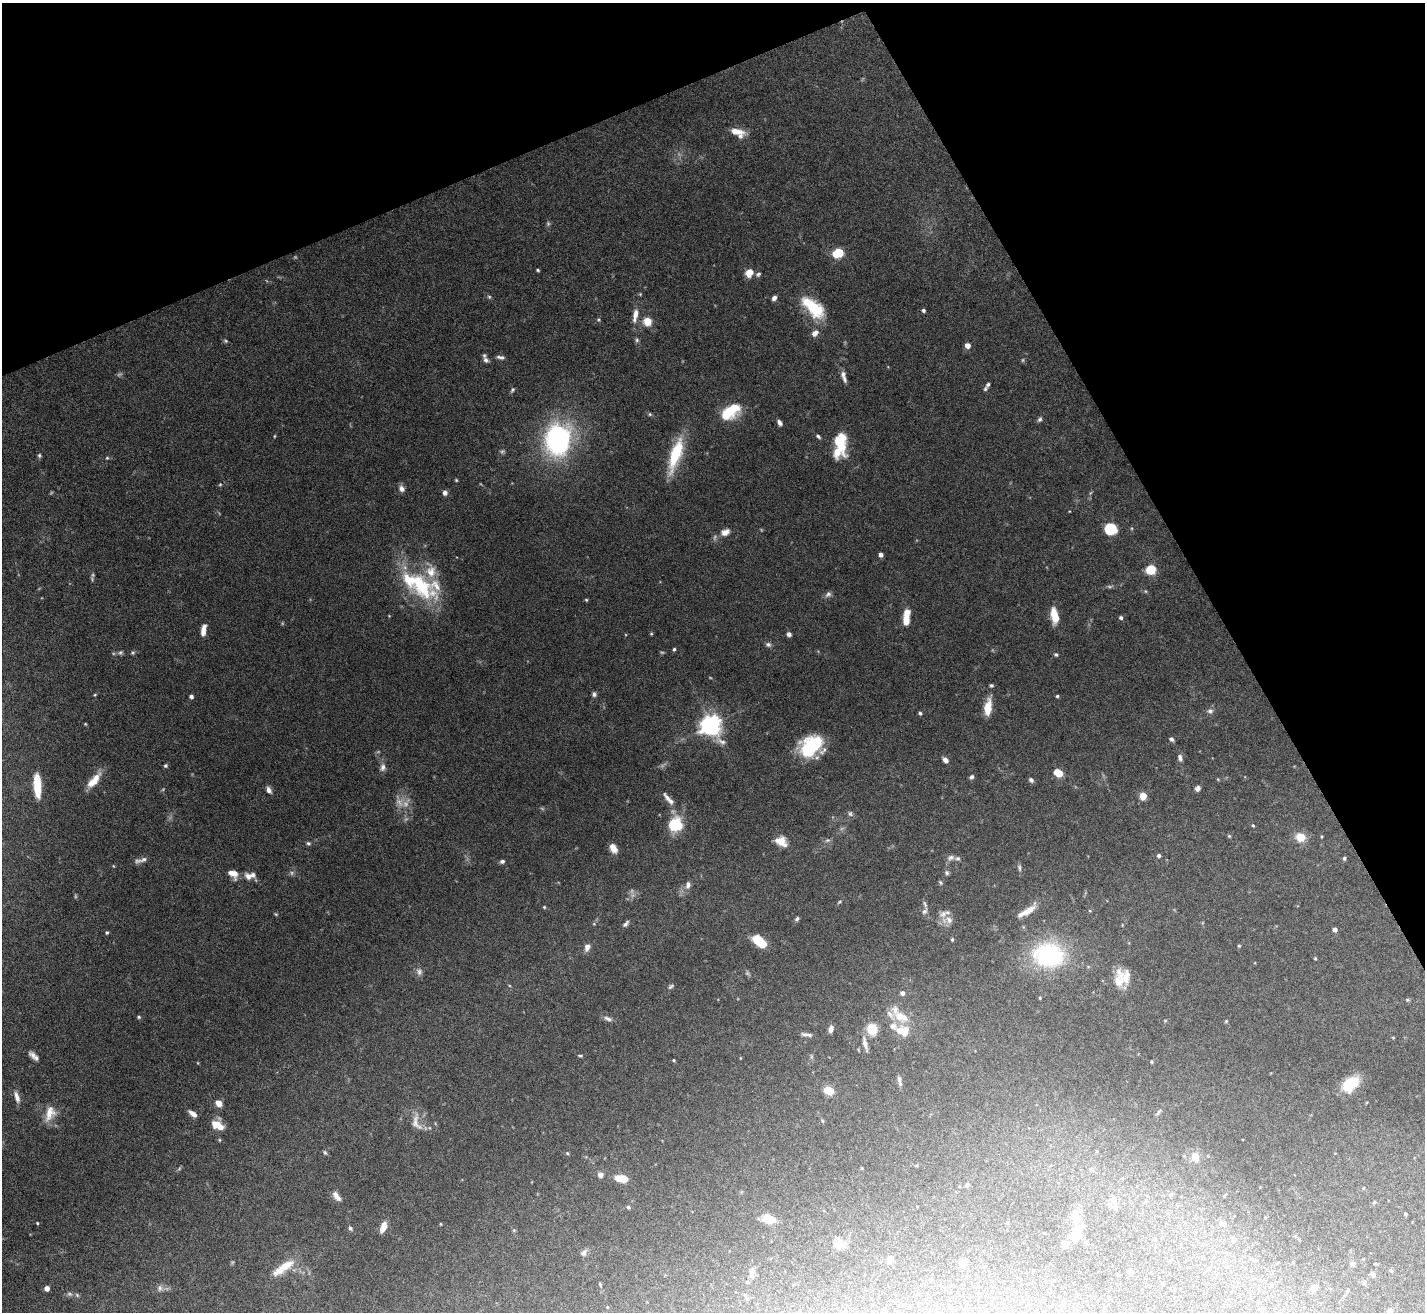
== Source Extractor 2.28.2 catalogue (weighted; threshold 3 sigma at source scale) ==
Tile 3 of 4 x 4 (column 3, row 1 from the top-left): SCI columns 2845-4267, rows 4080-5389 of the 5689 x 5674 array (HDU 1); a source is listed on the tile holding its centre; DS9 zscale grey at full resolution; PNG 1427 x 1314 px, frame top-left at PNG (2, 3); no overlay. Shown black and unused: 23% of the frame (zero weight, under 5 of 10 exposures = <1% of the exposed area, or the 3 px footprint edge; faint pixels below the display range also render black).
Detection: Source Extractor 2.28.2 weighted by HDU 2 'WHT'; one run over the whole footprint, this tile lists its part. Background 0.0923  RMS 0.0027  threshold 0.0109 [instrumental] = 3 sigma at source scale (4.09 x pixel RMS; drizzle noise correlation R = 1.36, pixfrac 0.8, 0.05/0.05 arcsec/px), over >= 5 px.
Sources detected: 260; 27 too faint to see at this stretch — not listed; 28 inside a brighter listed object's ellipse — not listed separately; the other 205 listed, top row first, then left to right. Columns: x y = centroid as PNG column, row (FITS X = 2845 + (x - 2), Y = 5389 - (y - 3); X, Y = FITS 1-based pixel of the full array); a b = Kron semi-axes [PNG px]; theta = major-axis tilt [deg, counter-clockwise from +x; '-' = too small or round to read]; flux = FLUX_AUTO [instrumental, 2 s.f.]
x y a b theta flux
736 131 19 7 -10 2.9
838 253 11 8 22 5.7
538 270 4 3 - 0.34
749 273 9 7 60 2.7
758 274 7 5 40 0.55
489 297 6 5 - 0.39
774 298 5 4 - 0.98
813 307 32 15 -42 11
923 310 4 4 - 0.53
635 314 17 7 80 2.1
598 320 6 5 - 0.36
647 321 5 5 - 8.6
815 333 9 7 39 1.5
637 340 7 5 -79 0.53
225 341 6 4 -20 0.35
968 345 5 5 - 2
500 357 11 5 -8 0.8
486 360 9 6 -45 0.78
844 379 11 6 -70 0.93
988 384 7 4 55 0.48
512 390 7 5 61 0.51
730 412 22 13 31 9.7
650 414 6 5 - 0.4
1040 419 7 5 57 0.57
779 423 8 5 -56 0.84
274 436 4 3 - 0.21
818 436 7 4 -46 0.49
559 439 26 20 80 53
840 441 26 13 -82 8.7
39 455 5 5 - 0.44
675 455 39 12 72 13
107 458 5 4 - 0.33
456 480 4 4 - 0.27
220 484 5 4 - 0.28
401 489 9 7 -63 1.1
445 493 6 5 - 1
1111 529 11 10 - 7.6
725 532 14 9 21 2
881 555 4 4 - 1.2
1151 570 9 8 - 5.9
420 585 53 25 -49 21
828 594 9 7 42 0.84
586 600 4 4 - 0.28
1054 615 16 7 -78 5.1
1121 618 4 4 - 0.6
906 620 12 8 78 3
203 630 12 5 80 2.2
651 634 5 4 - 0.28
789 634 6 5 - 0.76
768 645 8 6 -16 0.67
674 649 4 3 - 0.39
120 653 8 6 30 0.64
133 653 6 5 - 0.41
1056 655 6 5 - 0.45
991 685 4 4 - 0.45
594 694 6 5 - 0.62
95 695 4 4 - 0.24
1057 696 4 3 - 0.38
191 697 4 4 - 0.81
988 707 20 8 82 4.2
1210 711 9 8 - 0.88
920 713 4 4 - 0.44
711 725 8 7 - 170
1171 739 5 4 - 0.65
811 746 26 18 37 15
1180 758 10 6 -74 0.93
945 760 6 5 - 1.2
166 766 5 4 - 0.46
383 767 10 7 79 1.1
1058 773 7 6 - 4.5
971 777 6 5 - 0.57
96 778 20 10 54 3.2
1031 780 6 4 -43 0.63
37 786 21 6 -87 8
1197 788 6 5 - 0.99
269 790 8 5 -63 1.1
1143 796 5 5 - 6.1
667 798 16 6 -51 1.4
850 814 8 6 -56 0.63
676 825 15 14 - 8.9
1253 825 5 4 - 0.3
1229 836 5 4 - 0.29
1300 837 11 9 -17 3.6
1321 837 4 3 - 0.21
827 840 8 6 2 0.62
781 841 14 10 -33 3.4
308 843 6 5 - 0.44
613 848 9 6 -61 2.6
1159 855 4 4 - 0.57
950 858 10 7 24 0.93
1344 858 4 4 - 0.42
144 859 9 6 22 0.77
502 861 6 5 - 0.66
113 866 5 4 - 0.24
1019 867 10 5 -85 0.62
947 873 6 6 - 0.58
233 874 12 8 -35 2.3
248 876 11 8 -45 1.5
940 882 6 4 -59 0.39
688 885 11 7 86 1.2
839 902 7 3 36 0.31
544 907 4 4 - 0.27
925 911 10 6 59 0.78
1027 911 24 7 37 2.8
1090 911 5 3 - 0.2
276 914 5 4 - 0.27
797 919 6 4 58 0.52
947 920 18 11 -4 2.3
594 924 5 3 - 0.22
626 924 8 5 49 0.7
1335 929 4 4 - 1.4
107 932 4 4 - 0.38
952 939 5 4 - 0.38
759 941 15 8 -39 6.9
1239 946 4 3 - 0.27
587 947 9 7 79 1.3
1049 955 31 25 -5 28
1315 958 4 3 - 0.25
419 972 10 8 -87 1.1
1126 978 20 11 90 3.3
671 986 9 5 39 0.53
902 993 5 4 - 0.89
1040 998 3 2 - 0.23
1407 1000 5 5 - 0.3
900 1016 19 14 -57 4
139 1017 5 4 - 0.37
608 1019 13 6 -20 1
1165 1021 5 3 - 0.21
1226 1021 4 4 - 0.3
830 1029 7 5 72 1.2
872 1029 10 9 - 5.3
806 1034 13 4 -8 0.91
1393 1037 5 3 - 0.21
865 1044 19 5 -76 1.4
33 1055 11 5 -46 1.2
580 1056 6 3 -5 0.35
811 1057 7 4 90 0.37
740 1058 4 3 - 0.18
674 1060 4 3 - 0.26
1151 1062 4 3 - 0.24
899 1079 9 6 -78 0.82
1350 1084 16 10 41 10
829 1090 9 7 -31 3.7
17 1097 15 6 -73 1.7
219 1103 8 6 -45 1.9
1158 1112 9 4 58 0.44
50 1113 21 13 71 4
193 1114 11 5 -38 1.4
822 1121 5 3 - 0.25
416 1122 29 13 -76 3.4
218 1125 13 9 -36 4.3
219 1140 5 3 - 0.25
1097 1151 4 4 - 0.2
325 1152 7 4 -62 0.39
567 1153 5 4 - 0.31
1195 1156 8 7 - 2.8
179 1168 7 4 45 0.36
862 1168 5 3 - 0.19
1091 1169 6 5 - 0.52
600 1175 5 5 - 1.4
621 1178 12 6 -7 4.6
967 1185 7 3 -83 0.35
1171 1194 5 4 - 0.35
337 1196 15 7 -51 1.6
1224 1196 5 3 - 0.19
1114 1200 15 8 -77 1.4
1146 1201 5 4 - 0.27
1374 1202 4 4 - 0.29
628 1207 4 4 - 0.41
1405 1214 4 3 - 0.33
1076 1215 14 9 -87 2.8
768 1218 12 8 -25 5.1
37 1223 4 3 - 0.26
1222 1223 7 5 -5 0.49
441 1224 4 3 - 0.22
383 1227 13 7 70 2.5
350 1228 7 5 -45 0.51
514 1230 5 5 - 0.31
1044 1233 2 2 - 0.15
1076 1235 18 10 76 5.2
1155 1239 4 4 - 0.31
838 1244 13 12 - 2.6
1065 1244 6 6 - 2.2
584 1253 9 7 55 0.92
890 1259 5 4 - 4.3
1293 1262 4 3 - 0.19
963 1263 5 5 - 4
1353 1264 9 5 -80 0.58
283 1268 35 10 35 5.4
1130 1271 5 5 - 0.8
1391 1271 6 4 -30 0.31
752 1272 17 7 85 1.5
1373 1274 8 6 -67 0.6
931 1279 4 4 - 0.27
1364 1282 6 5 - 0.58
1163 1283 3 3 - 0.46
600 1284 5 3 - 0.28
1271 1284 5 3 - 0.2
47 1288 4 4 - 1.9
160 1288 9 7 89 0.91
1314 1288 5 4 - 3.4
77 1295 7 4 -46 0.39
884 1309 4 4 - 0.27
1261 1310 6 4 -20 0.31
1390 1311 5 5 - 1.3
Isophote crosses this tile's border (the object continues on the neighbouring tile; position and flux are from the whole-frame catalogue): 1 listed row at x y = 1390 1311